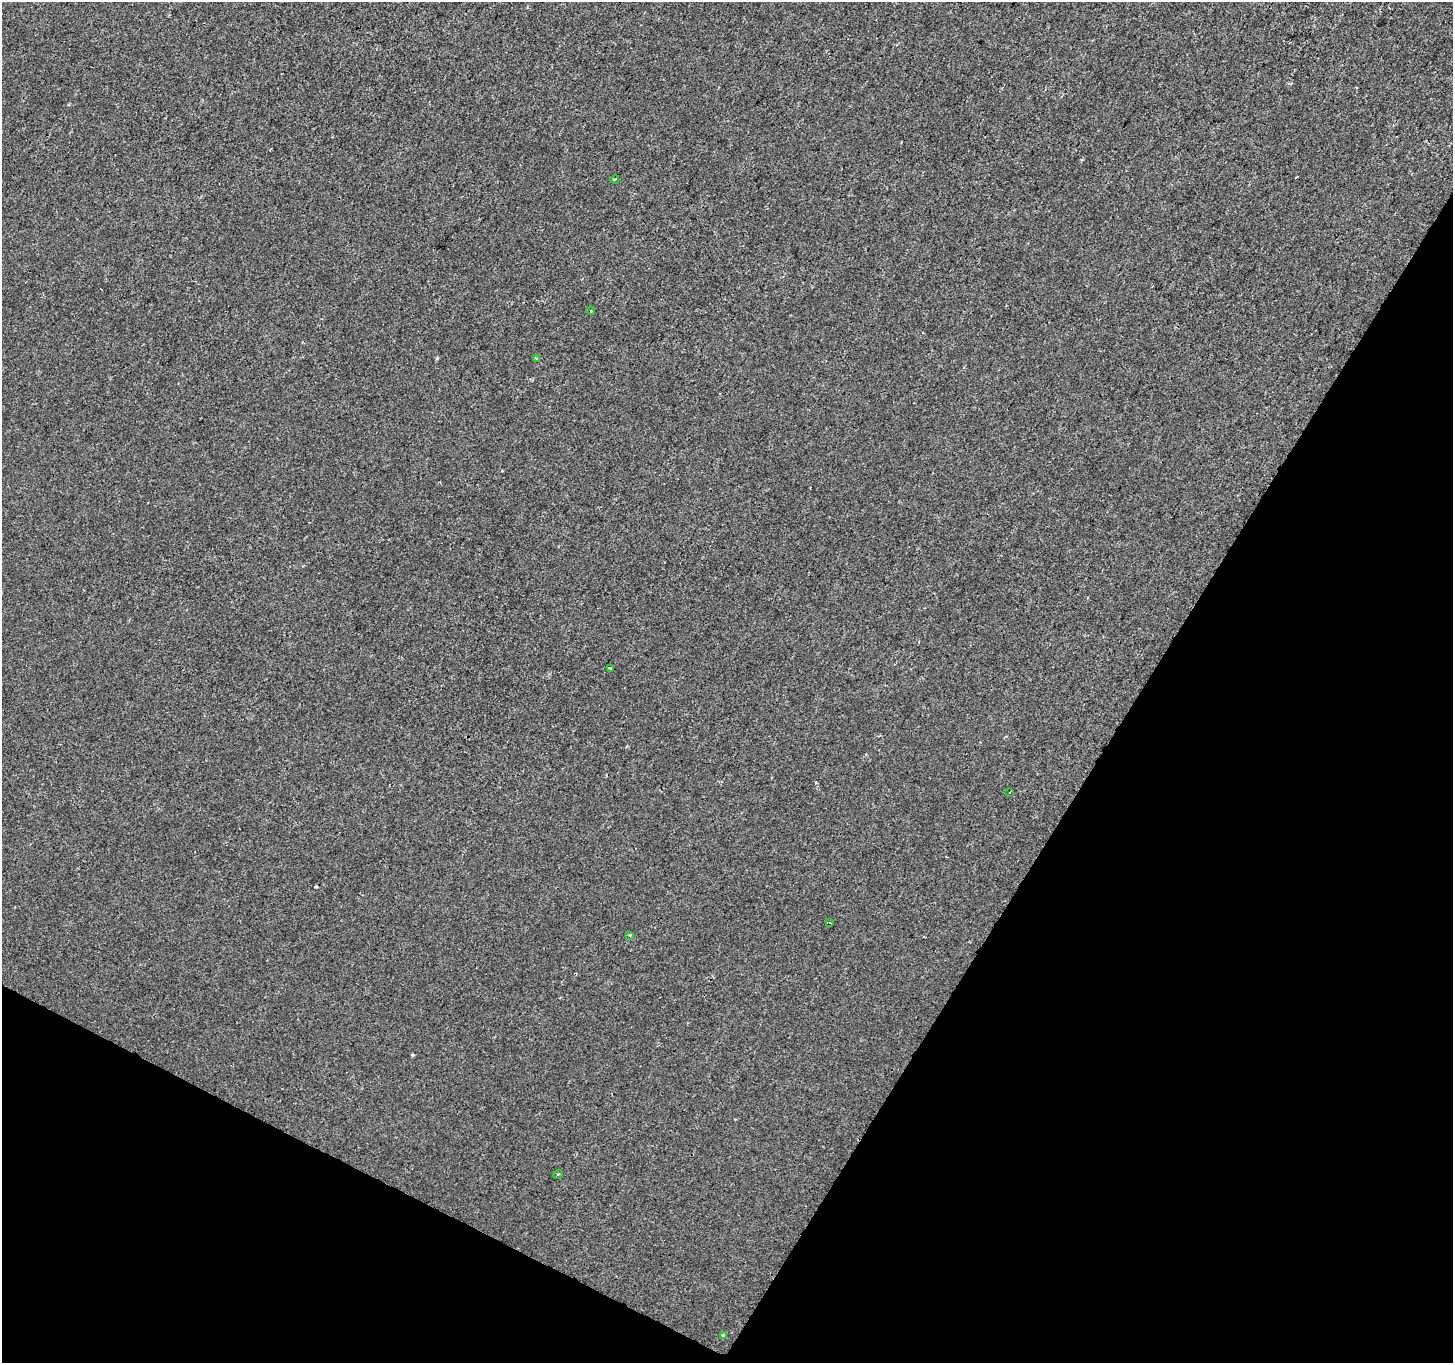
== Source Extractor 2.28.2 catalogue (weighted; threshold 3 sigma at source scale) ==
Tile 15 of 4 x 4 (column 3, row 4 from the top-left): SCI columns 2913-4363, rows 263-1623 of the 5815 x 5902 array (HDU 1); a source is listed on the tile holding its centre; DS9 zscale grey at full resolution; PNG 1455 x 1365 px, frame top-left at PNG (2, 2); each listed source drawn as its Kron ellipse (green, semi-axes under 4 px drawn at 4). Shown black and unused: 29% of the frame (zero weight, under 2 of 3 exposures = <1% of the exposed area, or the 3 px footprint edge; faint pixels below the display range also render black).
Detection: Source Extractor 2.28.2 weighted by HDU 2 'WHT'; one run over the whole footprint, this tile lists its part. Background 2.39e-05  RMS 0.0027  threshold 0.0123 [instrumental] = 3 sigma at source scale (4.5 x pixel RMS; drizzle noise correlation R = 1.50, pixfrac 1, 0.0396/0.0396 arcsec/px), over >= 5 px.
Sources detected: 10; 1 cosmic-ray / hot-pixel residue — neither listed nor drawn; the other 9 listed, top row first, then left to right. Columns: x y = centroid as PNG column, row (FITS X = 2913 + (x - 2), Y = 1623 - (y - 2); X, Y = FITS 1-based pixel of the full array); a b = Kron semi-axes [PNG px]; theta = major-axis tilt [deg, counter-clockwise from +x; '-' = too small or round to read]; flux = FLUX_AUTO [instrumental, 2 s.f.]
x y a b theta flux
615 179 4 3 - 0.24
591 311 4 3 - 0.26
536 358 3 2 - 0.49
610 668 4 3 - 0.41
1009 792 3 2 - 0.39
829 922 3 3 - 0.33
630 935 3 3 - 0.31
558 1174 5 3 - 0.25
723 1336 4 3 - 2.4